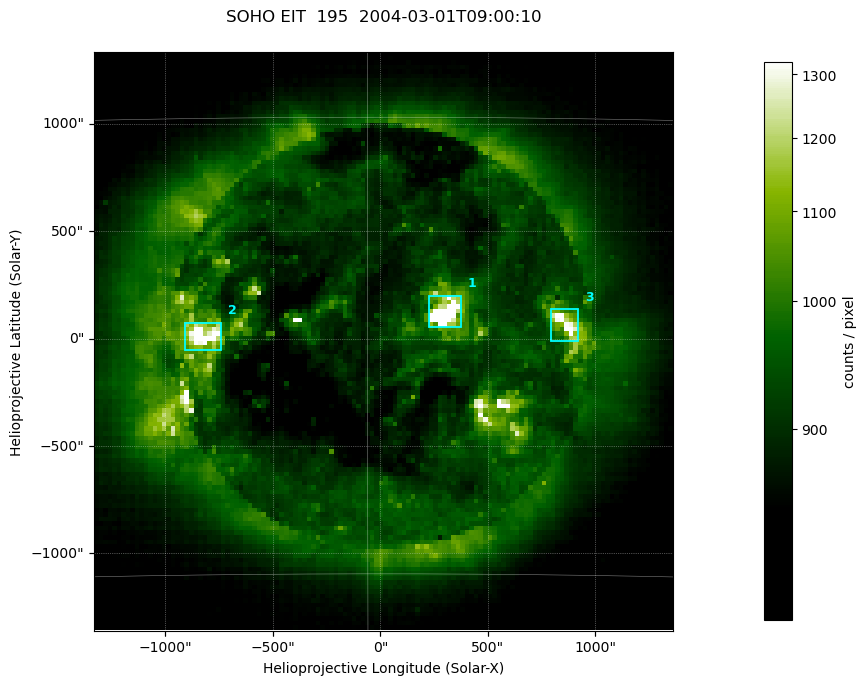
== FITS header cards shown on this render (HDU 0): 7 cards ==
TELESCOP= 'SOHO    '
INSTRUME= 'EIT     '
WAVELNTH=                  195
DATE-OBS= '2004-03-01T09:00:10.585Z'
CTYPE1  = 'Solar-X '
CTYPE2  = 'Solar-Y '
BUNIT   = 'counts / pixel'

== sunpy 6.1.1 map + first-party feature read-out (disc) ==
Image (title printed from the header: SOHO EIT  195  2004-03-01T09:00:10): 128 x 128 px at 21 arcsec/px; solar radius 7833 arcsec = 372 px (partial field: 3.8% of the solar disc is inside the frame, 100% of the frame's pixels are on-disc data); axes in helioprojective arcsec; data unit counts / pixel (BUNIT, on the colour bar)
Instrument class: DISC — disc imager (sunpy class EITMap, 195 A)
Bright regions (active regions / flare kernels): reference = the on-disc median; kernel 3 px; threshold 5 sigma = 245 counts / pixel over a disc level ~897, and >= 1.15x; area >= 16 px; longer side >= 3 px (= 63 arcsec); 3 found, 3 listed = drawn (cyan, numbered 1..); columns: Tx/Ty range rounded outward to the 50 arcsec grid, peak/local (2 s.f.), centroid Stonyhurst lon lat
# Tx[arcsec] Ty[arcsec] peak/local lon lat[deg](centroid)
1 200..400 50..200 1.8 +3 -6
2 -900..-750 -50..100 1.6 -5 -7
3 800..950 -50..150 1.4 +7 -7